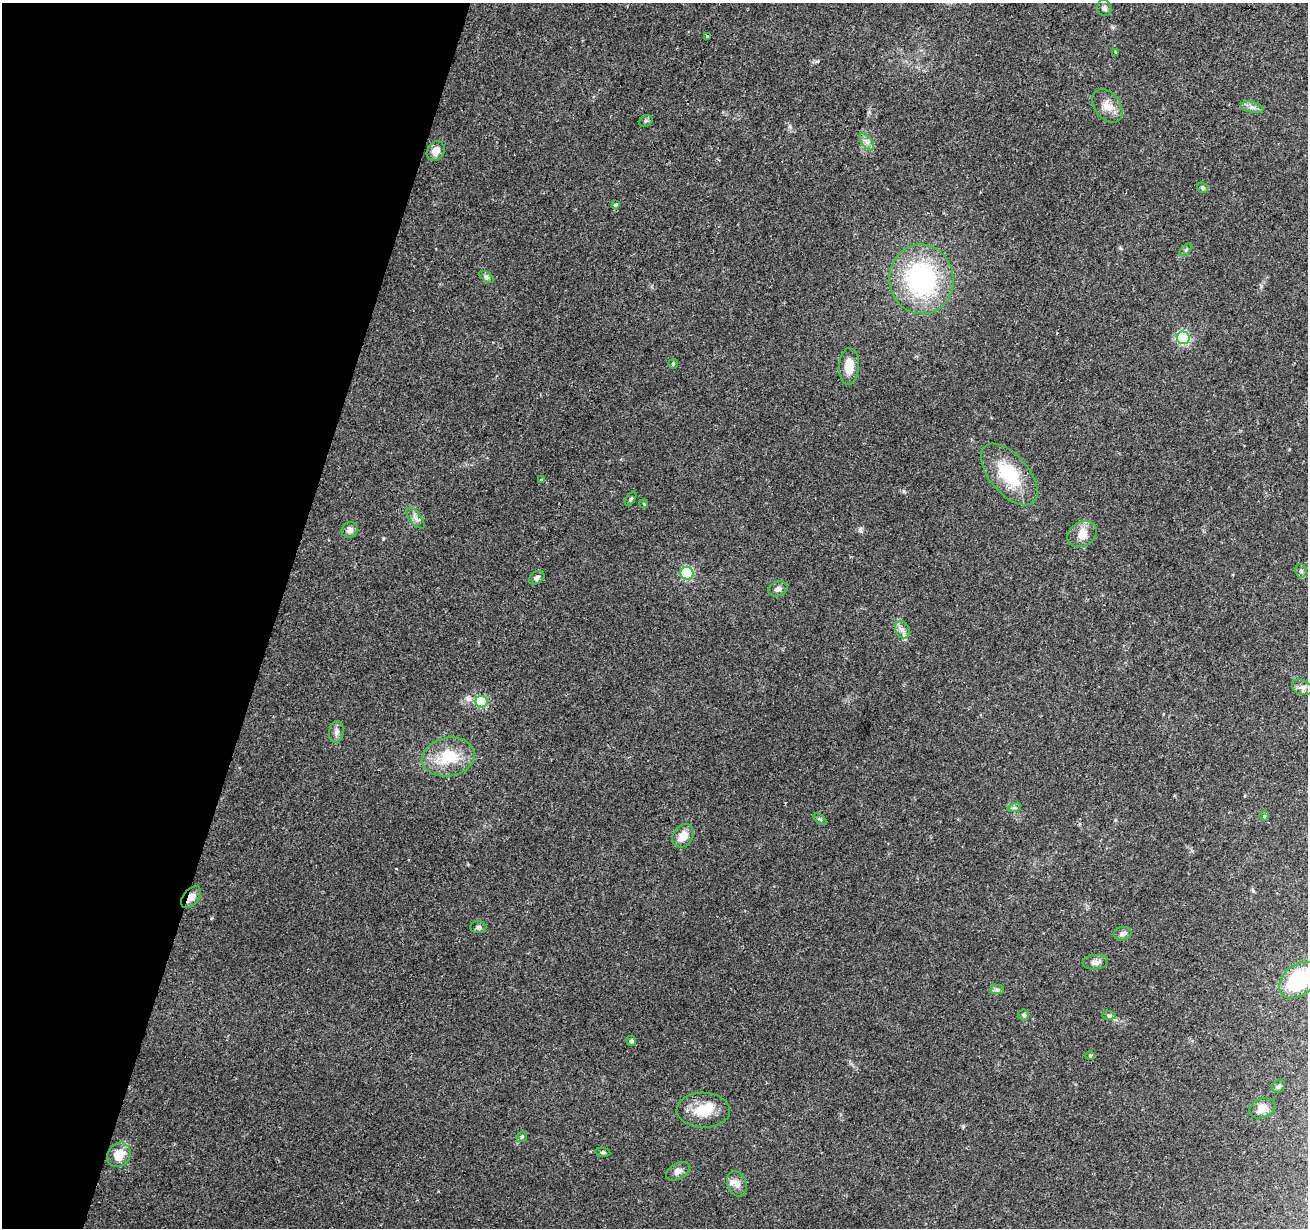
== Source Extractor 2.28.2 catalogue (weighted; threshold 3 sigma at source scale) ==
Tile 9 of 4 x 4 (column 1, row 3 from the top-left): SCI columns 1-1306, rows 1445-2670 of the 5230 x 5403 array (HDU 1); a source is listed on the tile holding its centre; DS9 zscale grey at full resolution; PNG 1310 x 1230 px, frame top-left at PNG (2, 3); each listed source drawn as its Kron ellipse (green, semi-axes under 4 px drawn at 4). Shown black and unused: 21% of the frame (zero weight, under 2 of 3 exposures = <1% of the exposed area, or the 3 px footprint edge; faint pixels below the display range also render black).
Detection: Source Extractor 2.28.2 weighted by HDU 2 'WHT'; one run over the whole footprint, this tile lists its part. Background 0.0965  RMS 0.0063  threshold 0.0282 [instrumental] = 3 sigma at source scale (4.5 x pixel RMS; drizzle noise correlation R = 1.50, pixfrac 1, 0.0396/0.0396 arcsec/px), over >= 5 px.
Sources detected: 57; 3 inside a brighter listed object's ellipse — not listed separately; the other 54 listed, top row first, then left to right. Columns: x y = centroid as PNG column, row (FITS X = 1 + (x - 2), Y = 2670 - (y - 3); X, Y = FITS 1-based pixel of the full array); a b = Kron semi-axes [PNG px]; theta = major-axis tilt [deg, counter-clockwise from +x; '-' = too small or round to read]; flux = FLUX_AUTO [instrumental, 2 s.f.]
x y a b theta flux
1104 8 8 7 - 1.9
707 36 3 3 - 2.7
1116 52 4 3 - 1.2
1107 106 19 12 -52 7.2
1252 107 11 5 -11 2.5
646 121 7 5 22 1.1
867 142 10 5 -54 2.7
436 151 10 8 58 5.4
1203 188 6 4 -37 1
615 205 4 3 - 1.8
1186 250 8 3 45 0.95
487 277 8 5 -32 1.5
921 279 35 32 -83 90
1183 338 6 6 - 74
673 364 5 4 - 0.68
849 366 18 10 87 10
1009 474 37 19 -49 32
541 480 4 3 - 0.74
631 499 8 4 58 1
644 504 4 3 - 0.62
415 518 12 5 -51 2.7
350 530 8 7 - 3.3
1082 534 16 12 30 6.7
1301 571 7 5 -79 1.6
687 573 6 6 - 49
537 578 8 6 34 2
778 589 10 7 19 2.5
902 630 9 7 -65 2.6
1302 687 10 7 -20 2.8
481 702 6 5 - 37
336 732 11 7 81 2.8
448 757 26 19 11 22
1014 808 7 4 18 1.2
1264 816 5 5 - 0.96
820 819 7 4 -36 0.87
683 836 12 10 55 6.8
191 897 13 7 50 5.3
478 927 8 6 -4 1.5
1123 934 9 6 13 2.4
1095 962 12 7 5 3.2
1298 980 22 15 42 42
997 990 7 4 0 1.2
1024 1015 5 5 - 1.4
1109 1015 7 4 -1 1.2
631 1041 5 4 - 1.5
1090 1056 4 4 - 0.74
1279 1086 7 6 - 1.3
1262 1108 13 9 21 6.4
703 1110 27 17 -2 16
522 1137 6 4 45 0.92
603 1152 7 4 -8 0.81
119 1155 13 11 51 11
678 1171 13 8 28 3.2
737 1184 13 9 -67 4.3
Overlapping masked pixels (flux is a lower limit): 1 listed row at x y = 191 897
Isophote crosses this tile's border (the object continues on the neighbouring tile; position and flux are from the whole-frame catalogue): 1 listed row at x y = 1298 980
Unlisted compact peaks at least as high as the median listed source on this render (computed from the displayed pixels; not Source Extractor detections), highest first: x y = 904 491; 383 538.